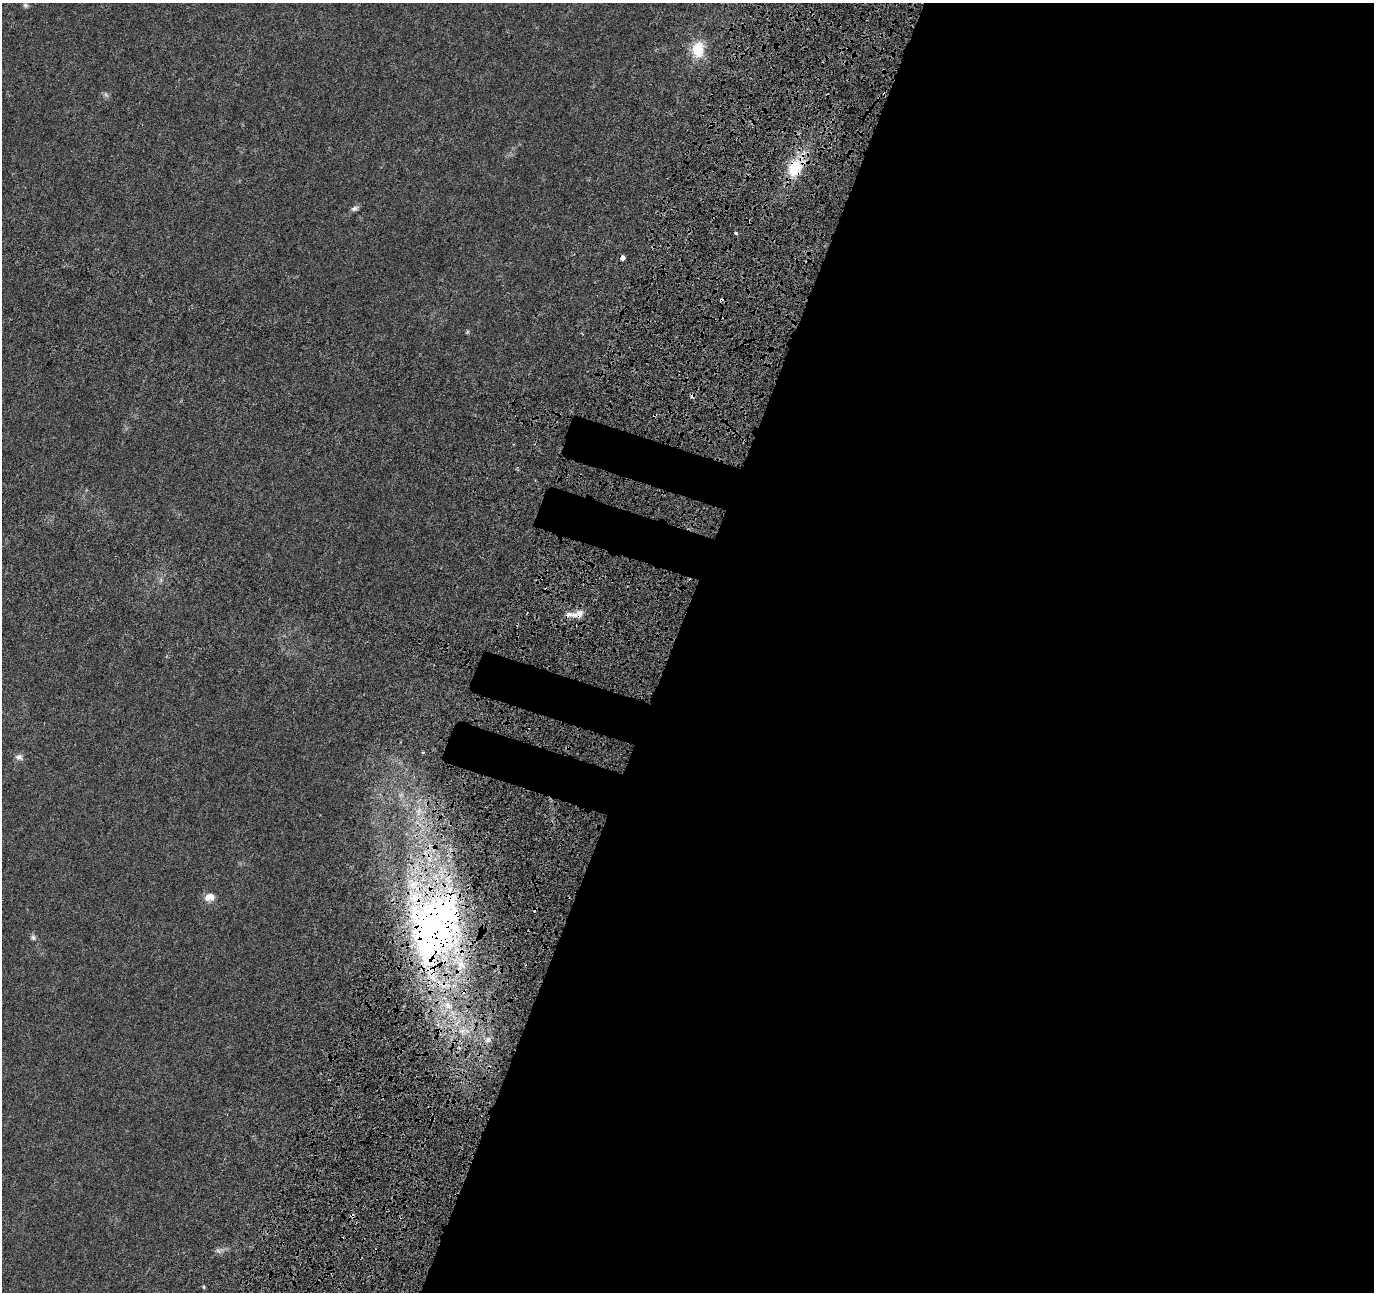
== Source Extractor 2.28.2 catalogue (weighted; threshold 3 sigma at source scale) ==
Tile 12 of 4 x 4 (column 4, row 3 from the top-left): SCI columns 4305-5676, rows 1692-2981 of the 5873 x 6022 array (HDU 1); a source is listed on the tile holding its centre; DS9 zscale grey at full resolution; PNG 1376 x 1294 px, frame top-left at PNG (2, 3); no overlay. Shown black and unused: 53% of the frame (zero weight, under 4 of 8 exposures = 9% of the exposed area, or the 3 px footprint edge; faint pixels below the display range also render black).
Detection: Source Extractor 2.28.2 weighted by HDU 2 'WHT'; one run over the whole footprint, this tile lists its part. Background 0.00921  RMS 0.0012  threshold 0.00494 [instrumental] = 3 sigma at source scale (4.09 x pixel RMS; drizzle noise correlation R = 1.36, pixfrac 0.8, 0.0396/0.0396 arcsec/px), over >= 5 px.
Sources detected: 24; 1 too faint to see at this stretch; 5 cosmic-ray / hot-pixel residue — not listed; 3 inside a brighter listed object's ellipse — not listed separately; the other 15 listed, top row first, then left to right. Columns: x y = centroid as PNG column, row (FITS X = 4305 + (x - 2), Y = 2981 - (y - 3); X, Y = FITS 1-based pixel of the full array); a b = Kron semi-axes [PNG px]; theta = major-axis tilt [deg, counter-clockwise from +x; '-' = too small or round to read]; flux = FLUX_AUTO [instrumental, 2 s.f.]
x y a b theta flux
25 5 7 6 - 0.21
698 49 19 14 85 2.7
795 168 23 17 68 3.8
354 208 10 6 21 0.32
736 233 3 3 - 0.26
623 258 4 3 - 1.9
578 614 17 9 12 0.95
423 752 3 3 - 0.12
19 757 10 8 -18 0.46
209 897 14 9 11 0.94
435 927 94 61 71 52
33 937 8 6 -5 0.25
462 1031 6 6 - 0.4
488 1040 8 7 - 0.47
204 1287 5 3 - 0.12
Overlapping masked pixels (flux is a lower limit): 3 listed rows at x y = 795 168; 578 614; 435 927